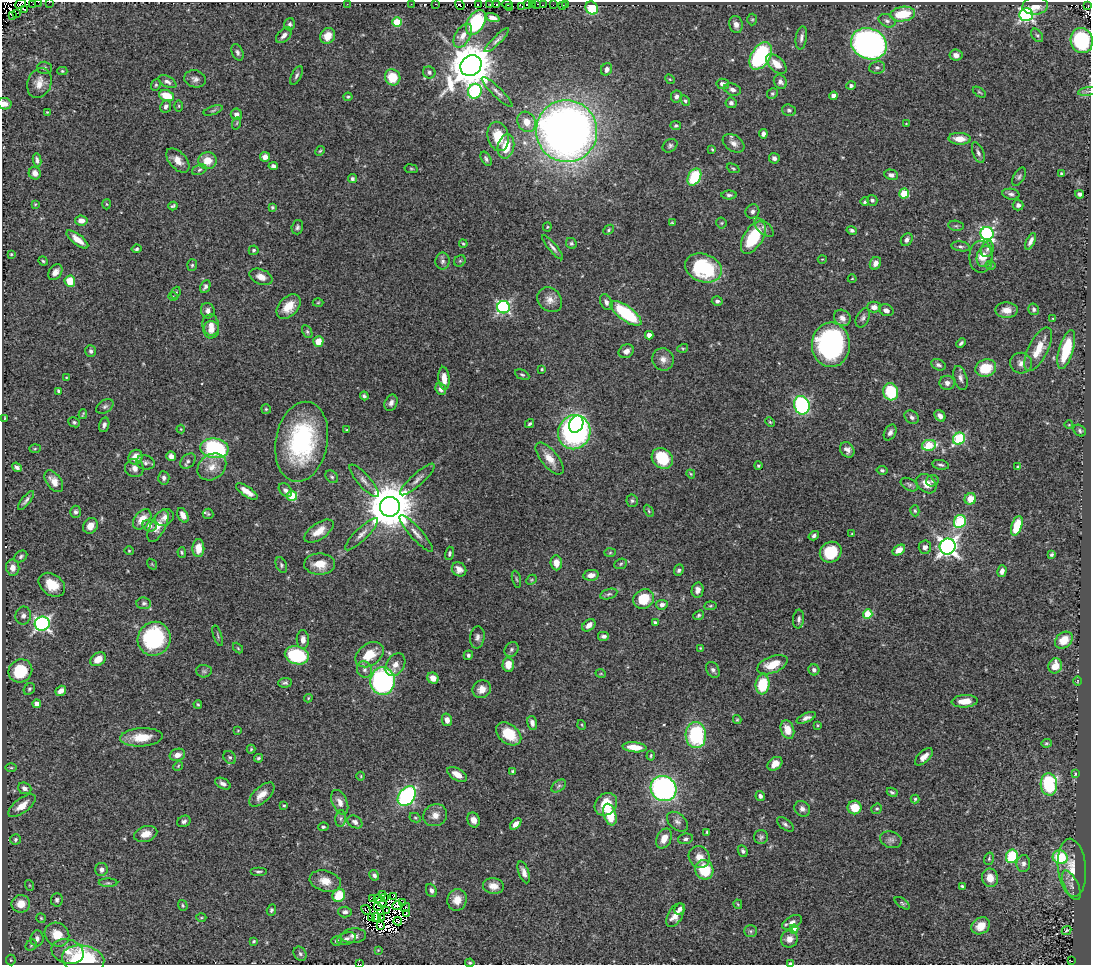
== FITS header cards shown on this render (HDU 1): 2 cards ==
NAXIS1  =                 1089
NAXIS2  =                  963

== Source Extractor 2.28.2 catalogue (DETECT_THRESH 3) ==
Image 1089 x 963 px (HDU 1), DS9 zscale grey, 1 PNG px = 1 image px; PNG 1093 x 967 px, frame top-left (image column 1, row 963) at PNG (2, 2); each listed source drawn as its Kron ellipse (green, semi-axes under 4 px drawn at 4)
Background 0.371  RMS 0.021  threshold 0.0635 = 3 sigma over >= 5 px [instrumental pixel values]
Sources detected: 502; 20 with non-positive FLUX_AUTO (blend fragments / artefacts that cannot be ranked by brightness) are neither listed nor drawn; the other 482 listed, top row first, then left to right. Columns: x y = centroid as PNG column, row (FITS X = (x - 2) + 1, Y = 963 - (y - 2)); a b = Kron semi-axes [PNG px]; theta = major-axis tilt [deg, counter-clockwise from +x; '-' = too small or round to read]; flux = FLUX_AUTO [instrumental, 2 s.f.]
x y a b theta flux
38 2 2 2 - 7.1
49 2 2 2 - 1.7
21 4 6 2 39 19
33 4 3 2 - 2.7
347 4 2 2 - 64
411 4 3 2 - 1.6
436 4 3 2 - 4.6
478 4 2 2 - 1.6
507 4 5 3 - 24
527 4 3 2 - 56
537 4 2 2 - 7.8
460 5 5 2 - 12
490 5 3 2 - 16
497 5 3 2 - 2.3
532 5 3 2 - 31
543 5 4 2 - 10
553 5 2 2 - 4.7
562 5 3 2 - 12
566 5 3 2 - 2.3
1088 5 3 2 - 2
522 6 4 2 - 32
1035 6 13 8 4 13
509 7 3 2 - 25
592 8 7 6 - 74
24 9 3 2 - 0.9
16 13 2 2 - 2.1
903 14 13 7 9 48
1026 14 7 6 - 300
12 15 3 2 - 10
492 18 7 4 -19 6.9
752 19 6 5 - 2
887 21 9 6 -26 4.9
397 22 5 4 - 60
476 22 13 8 59 90
289 24 6 5 - 3.2
736 24 9 6 -79 8.4
284 35 9 6 44 6.3
1037 35 7 5 -52 2.9
328 36 8 7 - 16
463 36 13 7 61 11
801 38 11 5 82 5.8
497 40 16 4 45 4.4
1082 41 13 11 -78 120
869 44 18 15 -23 490
237 52 8 5 -67 4
956 55 6 5 - 8.1
761 56 15 9 58 140
776 64 12 7 -43 18
471 66 11 9 42 5600
877 67 8 6 8 4.3
44 68 7 6 - 3.3
607 69 6 5 - 6.8
62 71 5 4 - 1.8
429 72 6 6 - 3.6
296 75 10 5 63 3.6
393 77 8 7 - 34
195 79 11 8 -14 6.6
670 79 5 4 - 1.6
167 82 10 5 -27 5.4
780 82 7 6 - 5.1
39 83 15 11 70 16
723 84 6 5 - 6.5
156 85 6 4 68 2.1
851 86 5 4 - 3.6
732 89 9 6 -20 5.8
475 91 7 6 - 150
1087 91 9 4 9 3.3
497 92 21 5 -44 6.9
979 92 7 3 -35 1.8
772 94 5 5 - 2.5
167 96 7 5 -20 33
676 96 6 5 - 4.4
834 96 4 4 - 13
348 97 4 4 - 1.9
685 101 6 4 -50 2.4
731 103 5 5 - 3.4
4 104 7 5 -11 8.2
166 106 6 5 - 4.5
179 106 6 4 90 1.5
213 110 10 4 20 2.9
789 110 7 5 -17 3.1
47 112 3 2 - 1.1
236 114 6 5 - 8.4
527 122 11 8 -63 16
237 123 6 4 71 1.8
906 124 3 3 - 1
676 126 5 4 - 2.2
567 131 31 30 - 1300
763 134 4 4 - 5.6
498 136 15 10 -78 34
960 139 11 6 -3 17
734 143 12 8 -34 8.1
506 146 12 8 78 31
670 146 8 6 36 3.6
712 149 3 2 - 1.5
320 151 5 4 - 1.8
978 153 11 5 -69 4.9
265 157 5 4 - 8.6
774 158 5 5 - 4.9
486 159 7 4 -60 3.3
37 160 7 3 -79 3.6
178 160 14 8 -47 13
207 161 9 8 - 20
273 166 5 4 - 4
733 168 7 4 -23 2
411 169 7 3 -9 1.7
199 170 8 5 21 3
35 173 6 6 - 9.1
1061 173 3 2 - 1.5
891 175 7 5 -11 5.4
694 177 9 6 61 65
1019 177 10 5 62 3.3
352 179 4 4 - 2.8
904 194 5 5 - 54
1011 194 8 5 -10 4
1080 194 4 4 - 4.3
729 195 7 4 0 3.4
872 200 5 5 - 3.2
865 202 4 3 - 2.7
35 204 3 3 - 1.2
107 204 5 3 - 1.4
1018 205 5 5 - 4
173 206 4 3 - 2.3
272 207 3 3 - 2.9
752 211 7 6 - 4.6
81 220 6 5 - 10
672 223 4 3 - 1.6
721 223 5 5 - 2
956 226 8 5 -7 2.4
297 227 7 5 74 3.4
547 227 4 4 - 1.5
764 228 12 6 -42 5.9
609 230 6 4 44 1.9
852 230 5 4 - 3.2
987 233 6 6 - 260
753 237 18 9 58 70
77 239 13 5 -38 14
907 240 7 5 54 5.2
1030 241 9 4 64 6.2
571 243 6 5 - 2.4
463 244 4 3 - 1.9
961 246 9 5 -7 3.4
553 247 15 4 -49 5.6
136 249 5 4 - 2.3
987 249 8 6 70 4.6
254 250 5 4 - 2.3
11 254 3 2 - 1.3
981 257 16 11 -90 15
985 257 11 7 75 8.3
822 259 4 3 - 1.1
43 261 5 4 - 1.8
443 261 8 7 - 4.7
460 261 6 5 - 2.3
875 263 6 5 - 8.5
192 265 6 5 - 2.2
991 265 5 4 - 1.6
703 268 19 14 -20 120
55 272 8 6 54 8.6
261 277 12 7 -23 12
852 279 4 3 - 1.3
70 281 6 5 - 29
205 286 7 4 65 4.1
176 293 6 4 69 2.3
173 297 5 3 - 1.2
550 300 13 11 -45 11
717 301 5 4 - 3.4
606 302 8 5 -64 5.5
318 303 5 3 - 1.4
289 307 14 9 46 24
503 307 6 6 - 240
874 307 7 5 0 7.7
1034 309 6 5 - 3.2
886 310 7 5 -23 6.7
1007 310 11 8 -1 14
208 311 8 6 -74 6.6
626 313 18 7 -36 100
842 318 9 7 -44 8.6
863 318 10 6 64 4.4
1053 318 4 2 - 1.2
211 325 10 8 -81 11
211 330 8 8 - 11
307 332 7 4 -63 2.6
649 335 4 4 - 11
318 341 5 5 - 21
961 343 5 3 - 2.9
831 345 22 19 89 260
683 348 5 3 - 1.5
1038 349 24 9 63 28
1066 349 20 7 73 60
91 351 6 5 - 3.9
626 351 8 6 32 6.9
663 359 11 10 - 9.9
1021 363 11 10 - 9.1
938 365 8 5 -24 3.8
986 368 11 8 19 40
542 369 3 3 - 1.9
522 375 8 4 -28 2.4
66 378 4 3 - 1.5
444 378 11 5 -85 15
960 378 12 6 -73 6.2
947 383 8 7 - 6.9
441 389 6 5 - 6.7
58 391 4 3 - 2
891 392 9 7 -75 62
364 396 4 3 - 2.8
391 403 8 6 66 5.4
802 405 9 7 -72 190
105 406 9 6 32 4.3
266 409 5 5 - 1.8
83 414 5 2 - 1.5
940 416 6 5 - 6.6
912 417 8 6 -41 4.2
4 418 3 2 - 1
74 422 6 5 - 2.6
770 422 5 4 - 1.7
530 424 5 3 - 2.4
576 424 9 6 66 55
104 425 7 5 74 4.4
1069 425 4 3 - 1
181 429 4 4 - 1.2
346 430 4 3 - 1.5
1080 431 7 5 -38 3
574 432 17 16 - 340
890 433 8 5 61 5.5
959 439 6 5 - 100
302 442 40 26 80 200
929 445 7 5 11 56
214 448 14 10 -6 160
35 449 5 3 - 1.7
847 450 8 6 -54 6.3
171 456 5 4 - 7.1
135 457 7 6 - 18
549 458 19 8 -50 18
662 458 11 9 -42 56
188 461 9 6 46 4.2
145 462 9 7 -13 5
941 465 8 4 -11 3.1
758 466 4 4 - 2
17 467 5 3 - 4
212 467 15 12 36 18
1018 467 4 4 - 2.3
134 468 9 9 - 8.5
882 470 5 4 - 2.7
691 474 5 4 - 1.7
332 477 7 5 -44 2.7
164 478 7 5 -84 5.3
417 479 22 6 42 9.7
54 481 12 7 -54 14
364 481 21 6 -49 9.2
932 481 6 5 - 3.4
926 484 11 8 -42 15
909 485 9 5 -30 3.7
285 490 8 5 -45 4.5
247 492 12 5 -34 13
292 496 5 5 - 65
970 499 6 5 - 22
26 500 11 3 51 4.4
632 501 6 5 - 2.8
390 507 10 10 - 7300
649 511 6 4 -62 1.9
915 511 5 4 - 2.3
75 512 6 5 - 3.1
208 514 5 5 - 1.9
183 515 8 5 -64 11
164 517 10 8 34 8.5
142 519 11 7 52 18
960 521 7 5 61 93
90 526 8 7 - 12
150 526 7 5 -20 5.6
158 526 17 7 63 14
1017 526 10 5 72 42
319 531 17 8 34 18
416 533 24 6 -48 10
362 534 22 6 45 9.9
852 534 3 3 - 1.3
814 536 5 4 - 4.1
948 546 8 8 - 700
925 547 6 6 - 5.8
198 548 9 6 87 17
899 550 7 4 32 15
129 551 4 4 - 1.5
182 552 5 4 - 2
831 552 11 10 - 47
449 553 7 4 75 2.6
610 553 6 4 2 1.9
1052 555 4 3 - 2.9
21 556 7 5 36 3.5
556 563 7 5 -84 12
152 564 6 4 -56 1.4
320 564 15 10 -1 22
621 564 6 5 - 2.2
281 565 8 5 -64 2.9
13 568 8 6 -83 10
459 569 8 6 -41 9.1
679 570 6 4 66 3.1
1002 571 6 4 76 5.2
591 575 8 5 10 9.5
516 579 9 3 -75 1.7
531 580 6 4 45 1.9
52 585 14 10 -35 27
698 590 7 6 - 7.4
609 594 9 5 16 3.2
644 599 11 9 30 39
144 603 7 6 - 3.4
662 605 6 4 8 5.2
710 606 6 4 7 1.8
868 614 5 4 - 55
699 615 6 4 39 2.2
23 616 9 7 79 6.4
799 619 9 5 85 4.6
655 623 4 3 - 5
42 624 7 7 - 360
589 625 7 5 39 9.2
218 636 10 3 -71 2.3
604 636 6 5 - 5.3
477 637 11 7 83 5.8
154 639 17 16 - 150
303 640 9 6 -89 8.8
1064 640 10 7 42 24
238 648 6 3 -46 1.7
700 648 3 3 - 1.2
511 649 8 6 48 3.5
297 655 12 9 -14 99
369 655 15 11 36 36
468 655 5 4 - 3.3
98 659 8 6 35 18
508 664 7 6 - 17
395 665 12 8 57 10
772 665 16 8 21 27
1055 666 7 6 - 20
364 669 9 7 -68 5.8
713 670 8 6 -59 4.1
814 670 6 5 - 4.2
20 671 12 11 - 57
204 671 8 6 -3 4.1
601 674 5 3 - 1.3
433 678 6 5 - 12
383 681 13 12 - 310
1077 681 5 3 - 1.4
285 683 7 4 4 3.3
763 684 10 7 84 61
29 689 6 5 - 2.6
482 689 9 8 - 12
61 691 6 4 36 8.7
308 698 4 4 - 1.3
965 701 13 6 4 19
37 704 4 4 - 13
198 704 4 3 - 1.6
806 718 10 4 23 6.1
447 720 6 5 - 8.2
737 720 4 4 - 1.7
532 723 7 5 -76 6
582 725 5 3 - 1.3
818 725 4 3 - 1.4
238 730 4 2 - 1
787 730 9 6 -72 19
509 734 14 9 -38 42
696 735 13 10 -89 120
141 737 21 9 3 31
1046 743 5 4 - 2
634 747 12 5 -6 25
251 749 4 4 - 1.7
177 755 8 6 17 9.1
651 756 5 3 - 1.9
230 757 7 5 -50 3.3
924 757 11 5 44 10
258 758 4 4 - 2.4
775 764 8 6 39 13
178 766 5 4 - 1.6
11 768 6 4 -1 1.9
513 771 4 3 - 3.5
457 774 11 5 -30 13
1075 774 4 4 - 2.1
361 776 4 3 - 1.2
223 784 8 5 -27 5.6
1049 784 11 8 -86 110
559 786 8 5 36 3.2
25 788 7 5 -22 6.8
663 789 13 12 - 390
892 792 5 4 - 2.7
262 795 16 7 42 16
407 796 11 7 52 250
760 796 5 4 - 4.5
915 799 4 4 - 2.2
340 802 13 7 -66 9.3
606 804 12 10 47 30
22 806 16 7 37 17
284 806 4 3 - 1.6
855 807 7 7 - 28
802 809 8 7 - 5.8
877 809 6 4 40 2.1
435 815 12 10 28 11
610 815 11 6 -73 42
341 818 8 5 83 3.8
415 818 6 4 -27 2.2
474 820 7 6 - 8.8
184 821 7 5 28 4
355 822 8 5 -32 5.6
677 822 12 8 -40 6.3
516 824 7 4 44 8.1
785 824 10 5 -39 3.8
323 827 5 4 - 2.4
707 832 4 3 - 2
146 834 12 7 16 15
761 837 7 7 - 3.4
664 838 10 7 64 15
15 839 5 5 - 2.9
685 839 7 5 11 4
891 840 11 8 -17 6.1
743 851 6 4 -66 3.2
1012 856 7 6 - 87
699 857 11 10 - 13
1060 857 7 7 - 65
989 859 6 5 - 2.2
1023 864 8 7 - 6.2
1072 868 29 14 -85 28
101 870 6 6 - 6
704 870 10 9 - 53
258 872 8 4 0 2.9
524 872 11 5 -70 8
374 875 5 4 - 4.1
990 878 9 8 - 16
325 881 16 10 -15 18
108 883 9 4 0 2.5
29 885 5 3 - 1.4
1071 885 16 7 -65 8.8
493 886 10 8 -7 12
962 886 4 3 - 2.4
431 890 7 5 -66 5.3
339 895 7 6 - 36
382 895 3 2 - 0.018
394 896 4 2 - 1.7
372 898 3 2 - 1.5
385 898 3 2 - 2
377 899 3 2 - 1.4
57 900 7 6 - 4.2
457 900 11 9 71 17
381 902 5 2 - 2.3
403 902 3 2 - 0.5
902 903 9 4 -34 2.6
21 904 9 8 - 22
738 904 5 3 - 1.4
183 905 5 5 - 2
378 906 3 2 - 1.4
397 906 5 4 - 3.1
405 907 5 2 - 1.5
680 909 6 5 - 4.4
271 910 6 4 71 2.3
366 910 5 2 - 0.38
386 910 3 2 - 2
345 912 6 5 - 4.8
406 913 3 2 - 2.3
675 915 13 7 59 14
371 917 3 2 - 0.64
376 917 5 3 - 5.7
41 918 5 4 - 1.8
201 918 5 3 - 1.5
382 918 3 2 - 2.2
398 921 4 2 - 0.092
792 922 11 6 28 7.1
381 925 4 3 - 1.5
981 926 10 8 35 18
794 929 4 4 - 28
751 931 6 6 - 2.9
1066 931 5 3 - 1.9
57 935 13 11 -39 28
354 936 12 7 4 8.2
37 938 8 6 83 6.1
346 939 10 6 17 4.8
789 939 8 8 - 12
254 941 3 3 - 2
337 941 5 5 - 2.5
31 945 6 5 - 2.4
378 950 4 4 - 1.2
68 951 16 12 -15 19
300 954 7 6 - 3.5
83 959 21 14 -9 130
11 960 5 5 - 2
1071 961 4 2 - 7.6
470 963 4 3 - 2.1
790 963 4 3 - 2
360 964 2 2 - 10
At the frame edge (FLAGS 8, measured only in part): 9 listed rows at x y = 38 2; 49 2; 21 4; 33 4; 12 15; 4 104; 470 963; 790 963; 360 964
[20 non-positive-flux detections neither listed nor drawn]